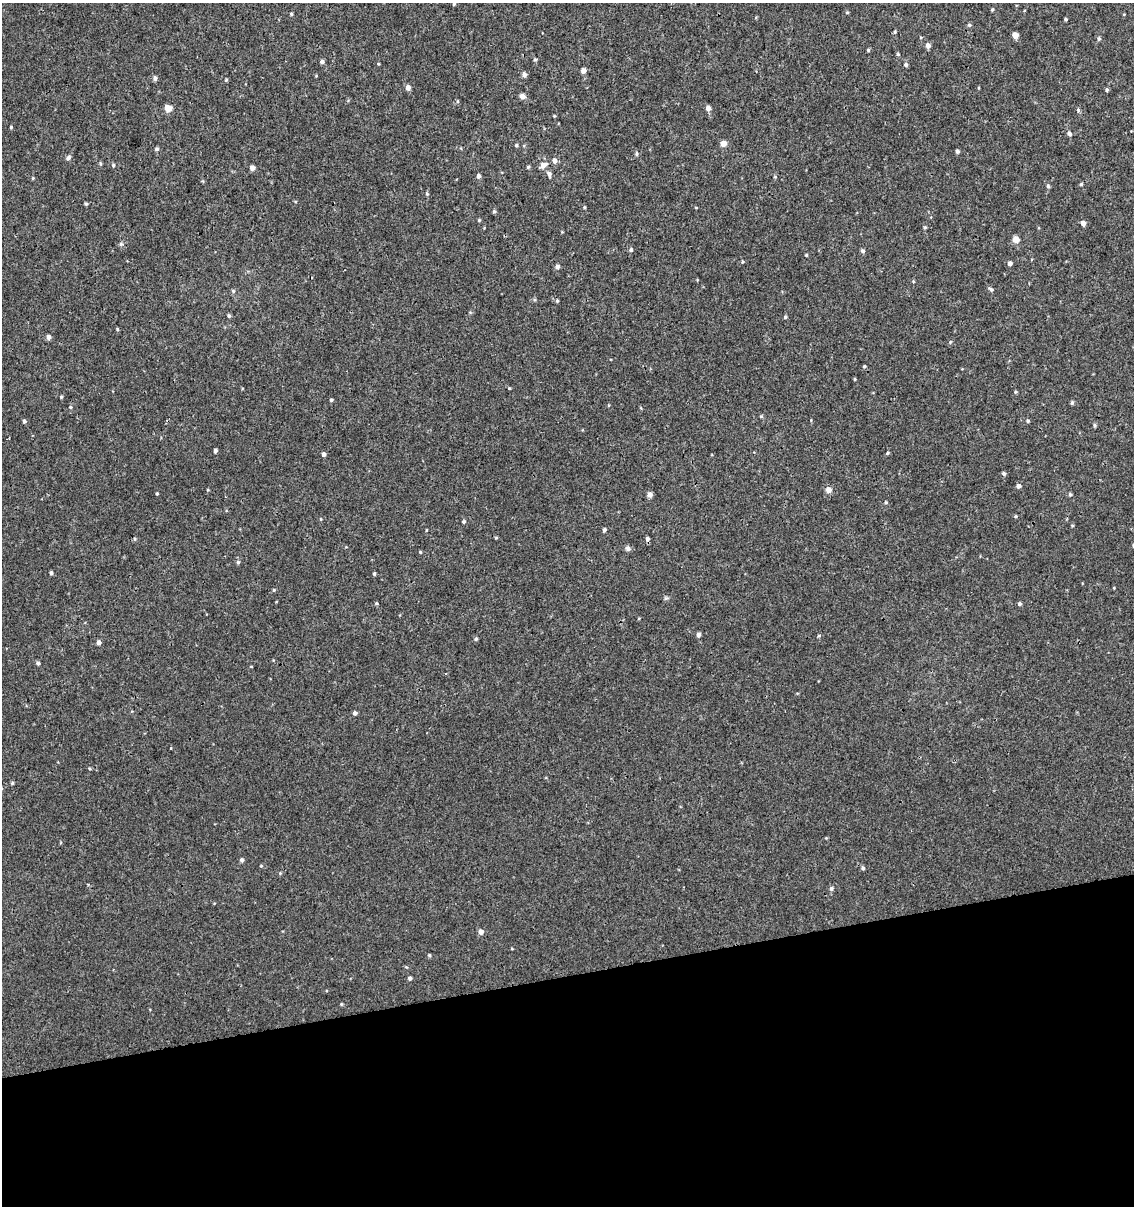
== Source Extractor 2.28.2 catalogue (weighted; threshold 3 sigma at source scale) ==
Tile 14 of 4 x 4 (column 2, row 4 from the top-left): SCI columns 1212-2343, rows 48-1251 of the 4644 x 4910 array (HDU 1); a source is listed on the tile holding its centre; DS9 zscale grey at full resolution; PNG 1136 x 1208 px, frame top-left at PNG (2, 3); no overlay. Shown black and unused: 19% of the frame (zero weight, under 3 of 4 exposures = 4% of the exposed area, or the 3 px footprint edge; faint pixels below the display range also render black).
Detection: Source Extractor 2.28.2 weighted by HDU 2 'WHT'; one run over the whole footprint, this tile lists its part. Background 5.43e-06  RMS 0.0026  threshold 0.0117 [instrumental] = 3 sigma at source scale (4.5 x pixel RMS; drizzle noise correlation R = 1.50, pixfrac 1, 0.0396/0.0396 arcsec/px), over >= 5 px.
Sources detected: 111; all 111 listed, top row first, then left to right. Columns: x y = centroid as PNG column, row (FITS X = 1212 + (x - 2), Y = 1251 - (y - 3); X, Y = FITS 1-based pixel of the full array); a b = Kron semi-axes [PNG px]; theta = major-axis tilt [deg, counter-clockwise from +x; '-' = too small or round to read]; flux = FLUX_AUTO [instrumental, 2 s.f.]
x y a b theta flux
992 10 4 3 - 0.25
847 12 4 4 - 0.25
291 14 4 4 - 0.27
1066 19 4 3 - 0.29
969 25 5 4 - 0.37
895 32 5 3 - 0.3
1015 35 5 5 - 1.9
1099 39 6 4 70 0.35
928 46 5 5 - 1
868 50 4 3 - 0.3
898 54 4 4 - 0.27
535 59 5 4 - 0.31
322 62 5 4 - 0.66
906 65 5 4 - 0.47
583 70 5 5 - 1.2
524 75 5 5 - 0.87
155 78 6 5 - 0.66
226 80 4 4 - 0.25
408 87 5 5 - 1.2
1107 90 4 3 - 0.42
522 96 5 5 - 1.6
168 108 5 5 - 4.4
708 108 5 5 - 1.1
1078 110 5 5 - 0.38
554 116 4 4 - 0.2
11 127 3 3 - 0.26
1069 133 5 5 - 0.68
723 143 5 5 - 2.2
516 145 4 4 - 0.3
157 149 5 5 - 0.49
957 151 4 4 - 0.51
637 154 6 5 - 0.44
68 158 6 5 - 0.63
554 161 6 5 - 0.91
113 165 4 4 - 0.37
543 165 9 6 34 1.4
528 167 4 4 - 0.32
252 168 5 5 - 1
549 174 7 5 -73 0.75
478 176 5 4 - 0.61
33 178 5 3 - 0.22
1081 184 4 4 - 0.27
1048 186 5 4 - 0.39
427 194 5 3 - 0.28
86 204 4 4 - 0.31
584 207 5 3 - 0.24
494 211 5 4 - 0.35
479 220 4 3 - 0.24
1083 223 5 5 - 0.92
1016 239 5 4 - 3.1
121 244 6 4 -1 0.37
631 250 5 4 - 0.39
863 251 5 5 - 0.52
806 255 3 3 - 0.23
1010 263 4 4 - 0.82
557 266 5 4 - 0.73
991 289 7 5 -49 0.42
233 291 5 4 - 0.33
557 301 4 4 - 0.29
229 316 5 4 - 0.4
785 317 4 4 - 0.32
117 329 5 3 - 0.23
48 337 5 4 - 0.88
864 366 4 3 - 0.27
855 379 5 3 - 0.2
509 388 4 3 - 0.21
61 397 4 3 - 0.29
331 400 4 4 - 0.32
1072 403 5 4 - 0.38
70 407 5 3 - 0.28
761 416 6 3 -18 0.27
24 421 5 4 - 0.43
1028 421 5 4 - 0.38
1095 425 5 4 - 0.35
215 451 4 3 - 0.63
323 454 4 4 - 0.72
1004 473 5 5 - 0.43
1018 486 5 5 - 0.86
828 490 5 5 - 1.8
157 493 3 3 - 0.24
650 494 5 5 - 1.2
1070 494 5 4 - 0.36
886 502 4 3 - 0.27
1016 516 4 3 - 0.23
463 521 4 4 - 0.35
426 530 4 2 - 0.18
604 530 4 4 - 0.5
135 539 4 3 - 0.22
647 539 5 4 - 0.59
628 548 8 6 -31 0.63
420 552 4 3 - 0.22
238 562 5 5 - 0.38
51 573 4 3 - 0.45
374 574 4 3 - 0.32
274 590 4 4 - 0.26
666 598 6 4 18 0.36
376 603 5 3 - 0.26
1020 604 4 4 - 0.46
698 635 5 4 - 0.74
476 639 4 4 - 0.36
99 642 4 4 - 0.95
38 663 5 4 - 0.52
355 713 5 4 - 0.6
12 783 4 4 - 0.3
242 860 5 4 - 0.6
863 868 5 4 - 0.43
831 888 6 5 - 0.53
481 932 5 5 - 1.3
429 955 4 4 - 0.29
410 978 4 4 - 0.62
341 1004 4 4 - 0.23